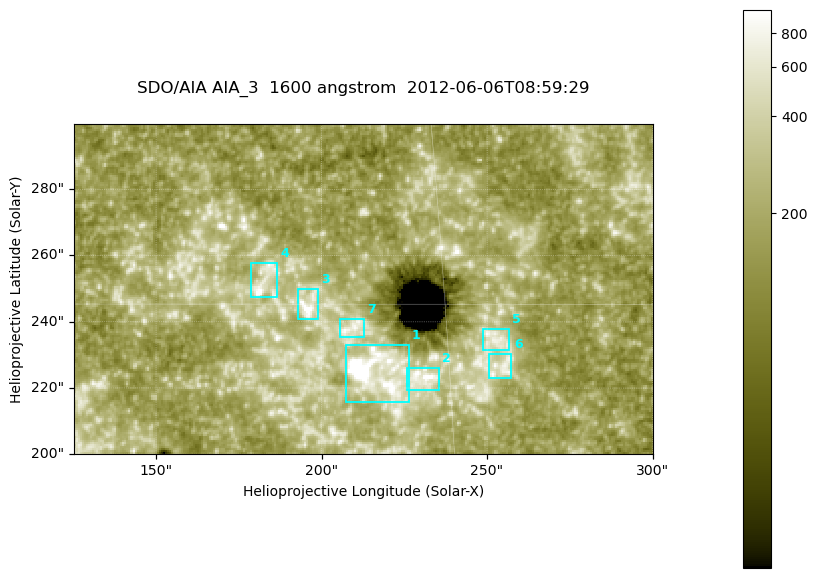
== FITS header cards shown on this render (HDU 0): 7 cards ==
TELESCOP= 'SDO/AIA '
INSTRUME= 'AIA_3   '
WAVELNTH=                 1600
WAVEUNIT= 'angstrom'
DATE-OBS= '2012-06-06T08:59:29.12'
CTYPE1  = 'HPLN-TAN'
CTYPE2  = 'HPLT-TAN'

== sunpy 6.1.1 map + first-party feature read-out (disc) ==
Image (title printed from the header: SDO/AIA AIA_3  1600 angstrom  2012-06-06T08:59:29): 287 x 164 px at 0.609 arcsec/px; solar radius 946 arcsec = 1552 px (partial field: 0.6% of the solar disc is inside the frame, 100% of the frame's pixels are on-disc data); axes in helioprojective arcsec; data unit not stated in the header (colour bar unlabelled)
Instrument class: DISC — disc imager (sunpy class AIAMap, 1600 A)
Bright regions (active regions / flare kernels): reference = the on-disc median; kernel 3 px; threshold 5 sigma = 346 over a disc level ~188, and >= 1.15x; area >= 47 px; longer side >= 3 px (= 1.8 arcsec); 7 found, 7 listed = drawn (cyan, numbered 1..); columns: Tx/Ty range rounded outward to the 2 arcsec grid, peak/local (2 s.f.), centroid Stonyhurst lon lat
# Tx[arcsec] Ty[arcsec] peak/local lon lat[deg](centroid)
1 206..226 216..234 20 +14 +14
2 224..236 218..226 6.2 +14 +14
3 192..200 240..250 6.6 +12 +15
4 178..188 246..258 5.7 +12 +15
5 248..258 230..238 3.9 +16 +14
6 250..258 222..232 3.9 +16 +14
7 204..214 234..242 4.1 +13 +15